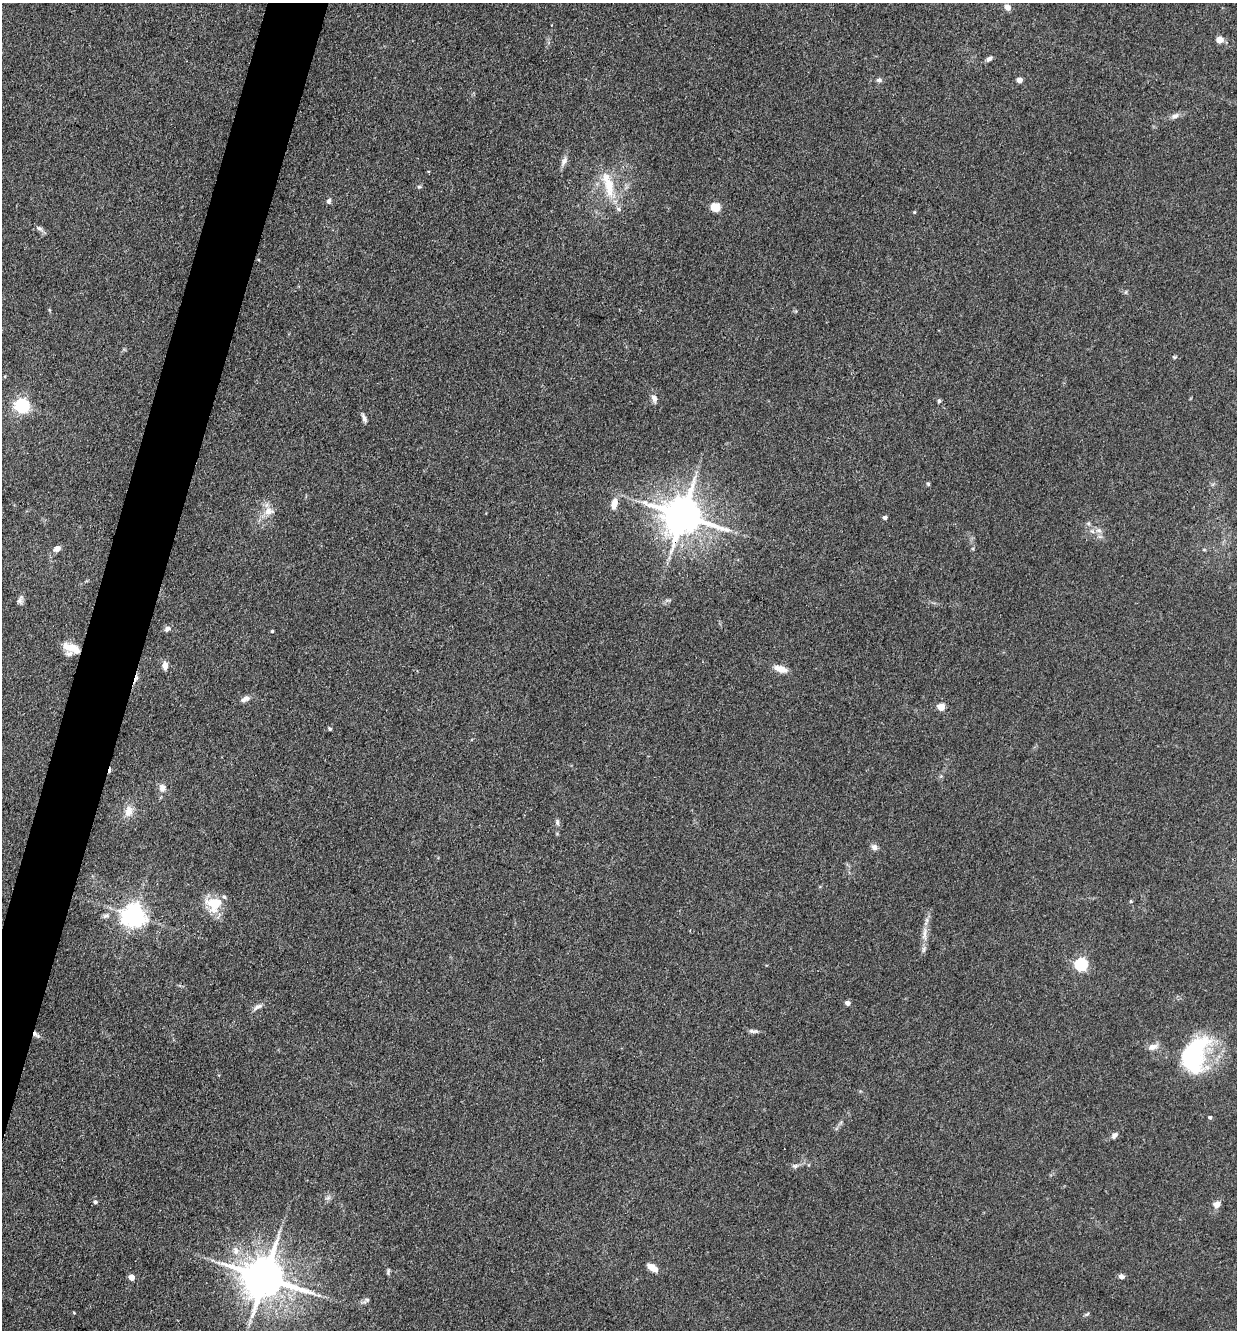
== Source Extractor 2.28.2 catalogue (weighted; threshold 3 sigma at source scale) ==
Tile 7 of 4 x 4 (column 3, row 2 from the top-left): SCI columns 2732-3966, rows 2660-3987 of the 5334 x 5318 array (HDU 1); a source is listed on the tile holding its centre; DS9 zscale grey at full resolution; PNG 1239 x 1332 px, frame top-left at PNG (2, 3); no overlay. Shown black and unused: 4% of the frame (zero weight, under 3 of 4 exposures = <1% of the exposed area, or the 3 px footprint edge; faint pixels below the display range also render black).
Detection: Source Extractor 2.28.2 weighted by HDU 2 'WHT'; one run over the whole footprint, this tile lists its part. Background 0.141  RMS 0.0069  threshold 0.0308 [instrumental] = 3 sigma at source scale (4.5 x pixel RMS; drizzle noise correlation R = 1.50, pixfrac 1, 0.05/0.05 arcsec/px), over >= 5 px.
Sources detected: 71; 2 cosmic-ray / hot-pixel residue — not listed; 2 inside a brighter listed object's ellipse — not listed separately; the other 67 listed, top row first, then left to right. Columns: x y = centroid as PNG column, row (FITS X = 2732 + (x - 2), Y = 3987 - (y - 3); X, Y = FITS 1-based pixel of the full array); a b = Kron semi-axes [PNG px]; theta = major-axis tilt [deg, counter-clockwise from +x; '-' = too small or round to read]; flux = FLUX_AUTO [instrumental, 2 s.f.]
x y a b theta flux
1008 7 8 7 - 3.4
1219 40 6 5 - 7.4
989 59 7 5 37 2.3
879 80 6 6 - 2
1019 80 4 4 - 6.2
1175 116 11 6 22 2.9
564 161 14 6 60 3.3
609 186 31 12 -82 20
419 187 5 5 - 1
329 201 7 6 - 1.6
715 207 5 5 - 33
914 212 5 3 - 0.6
39 228 9 6 -37 2.1
1175 357 6 3 17 0.91
5 376 4 3 - 0.72
654 398 10 7 -70 3.3
939 401 6 4 80 1.2
22 406 6 6 - 170
364 418 12 5 -68 2.5
928 484 5 4 - 0.94
614 504 16 8 79 5.9
268 511 11 10 - 6.1
683 516 12 10 -18 2300
885 518 4 4 - 2
1099 530 9 7 -16 3.1
57 548 9 6 22 3.5
1204 550 6 4 -1 0.74
20 600 12 6 71 2.5
167 629 9 6 34 2.4
272 631 4 4 - 0.75
72 648 23 10 -23 12
165 665 9 7 87 4.1
780 669 17 7 -18 6.7
245 699 12 7 26 3.1
941 707 5 5 - 16
330 729 4 3 - 1.2
162 788 9 8 - 3.7
129 811 16 11 81 6.8
557 822 9 5 -89 1.7
874 847 8 7 - 3
1131 901 4 4 - 0.69
214 903 23 17 0 16
106 916 9 6 17 2.1
133 916 7 7 - 570
925 934 25 6 87 7.1
1081 964 6 6 - 100
848 1003 4 4 - 3.9
258 1007 15 6 28 3.1
753 1031 13 4 -5 2.1
36 1034 11 5 -37 2.4
1153 1047 14 8 21 4.1
1193 1055 38 22 72 90
1210 1117 4 4 - 1.4
1114 1135 9 6 50 2.3
795 1166 9 6 10 2
95 1202 5 5 - 1.5
1217 1204 9 8 - 4
236 1250 11 9 -79 5.3
652 1268 12 6 -32 7.7
388 1272 9 4 74 1.1
1121 1276 6 5 - 2.6
131 1277 5 4 - 7.1
264 1278 13 11 -16 2700
319 1295 7 4 18 1.3
367 1300 6 5 - 1.3
74 1313 4 3 - 0.53
1087 1314 7 4 43 0.98
Overlapping masked pixels (flux is a lower limit): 4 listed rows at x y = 683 516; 72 648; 36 1034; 264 1278